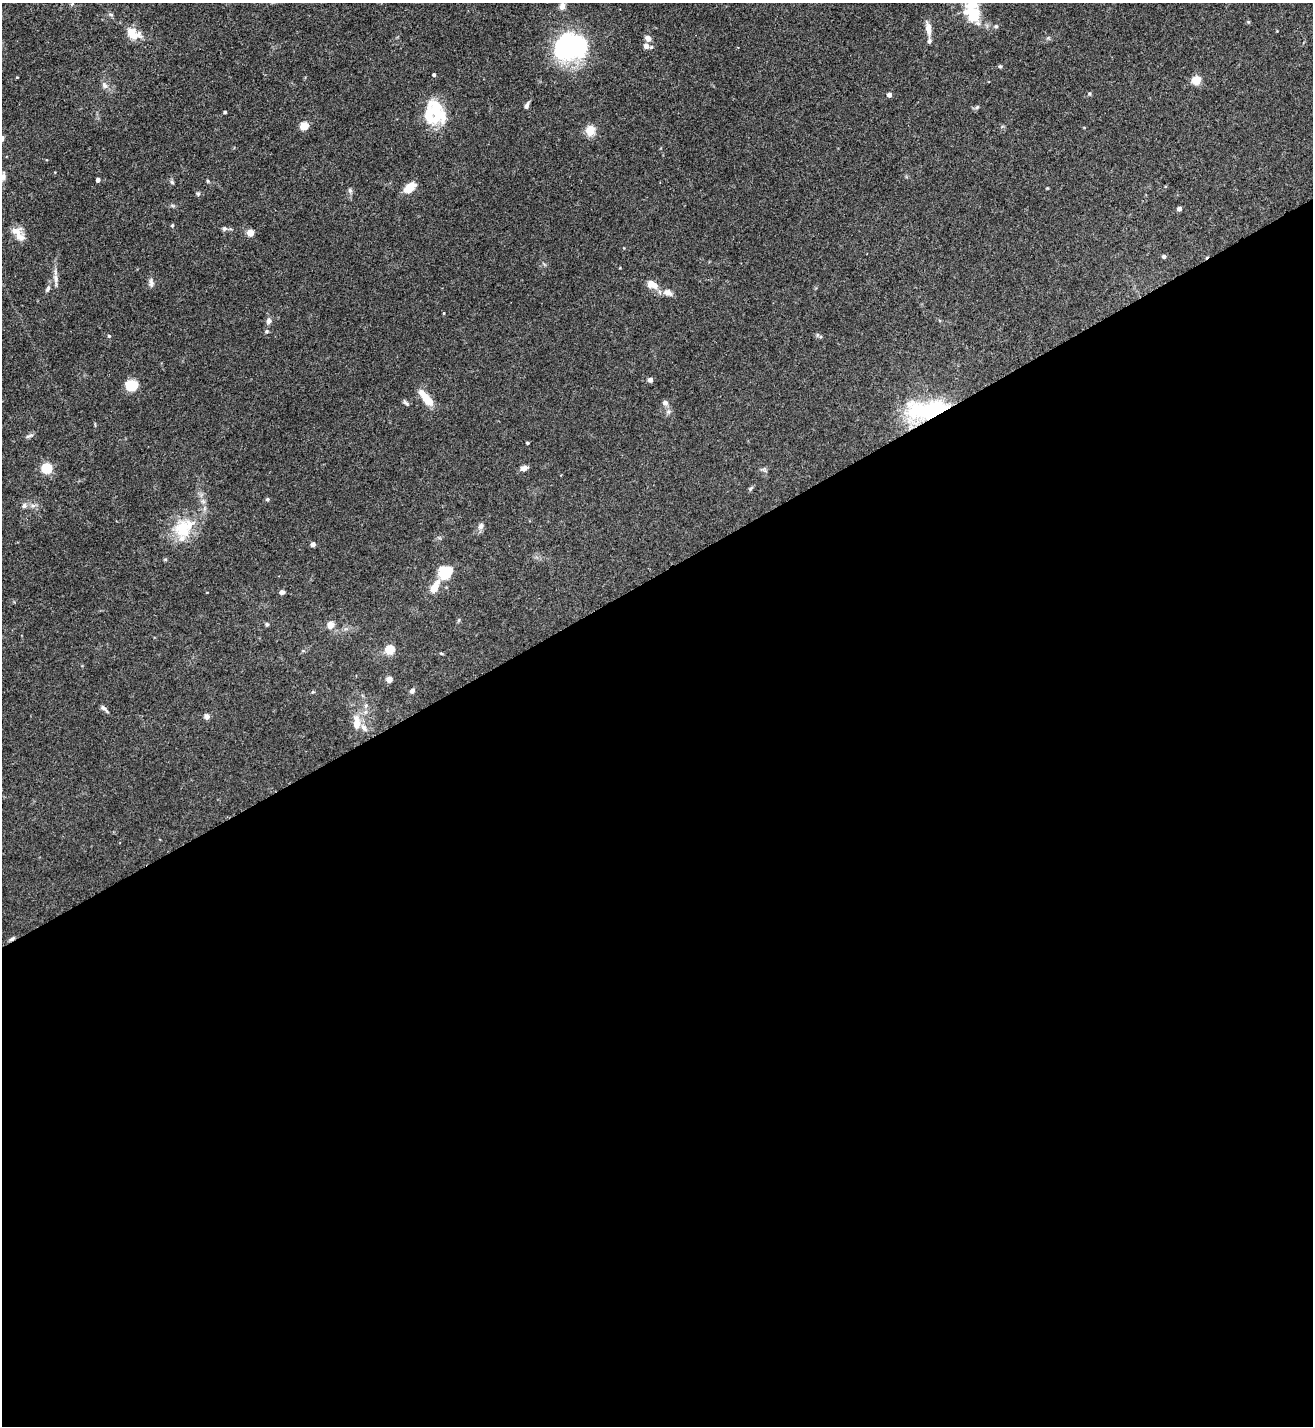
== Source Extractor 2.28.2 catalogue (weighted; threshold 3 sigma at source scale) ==
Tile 15 of 4 x 4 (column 3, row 4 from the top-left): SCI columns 2776-4086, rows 2-1425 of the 5688 x 5699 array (HDU 1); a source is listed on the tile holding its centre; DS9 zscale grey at full resolution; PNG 1315 x 1428 px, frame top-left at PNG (2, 3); no overlay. Shown black and unused: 60% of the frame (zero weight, under 3 of 5 exposures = <1% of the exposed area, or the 3 px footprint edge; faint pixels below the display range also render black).
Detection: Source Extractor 2.28.2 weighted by HDU 2 'WHT'; one run over the whole footprint, this tile lists its part. Background 0.0758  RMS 0.004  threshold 0.018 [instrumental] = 3 sigma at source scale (4.5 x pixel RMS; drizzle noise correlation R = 1.50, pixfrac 1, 0.05/0.05 arcsec/px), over >= 5 px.
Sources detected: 81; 3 inside a brighter object's white glare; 1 cosmic-ray / hot-pixel residue — not listed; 7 inside a brighter listed object's ellipse — not listed separately; the other 70 listed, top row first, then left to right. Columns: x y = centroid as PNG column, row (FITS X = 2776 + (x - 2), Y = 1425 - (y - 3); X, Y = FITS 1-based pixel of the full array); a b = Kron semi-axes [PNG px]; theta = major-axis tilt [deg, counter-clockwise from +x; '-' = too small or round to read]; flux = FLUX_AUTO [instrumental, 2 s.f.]
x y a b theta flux
562 6 7 6 - 2.3
973 14 20 19 - 12
996 26 5 5 - 0.55
928 29 16 7 -82 3.1
133 34 20 13 -32 5.7
648 38 7 6 - 2.1
571 45 33 25 -10 54
646 46 6 6 - 2.5
1000 66 5 4 - 0.55
434 75 4 3 - 0.82
1196 80 5 5 - 16
104 85 11 7 -58 1.6
889 95 4 4 - 1.9
527 106 8 5 65 1.2
977 107 7 4 45 0.63
436 110 31 19 -54 14
225 112 3 3 - 0.54
304 126 5 5 - 15
590 130 11 10 - 4.7
2 177 10 7 53 1.7
98 180 4 4 - 1.4
208 181 5 4 - 0.44
172 182 7 4 -45 0.59
409 188 14 8 44 5.5
350 190 7 5 -69 0.82
198 194 5 5 - 0.59
1179 209 4 4 - 1.8
172 225 5 4 - 0.54
224 228 6 6 - 0.93
17 231 16 11 6 3.5
250 233 4 4 - 8.6
1164 256 4 4 - 1.2
56 278 13 6 -90 1.7
151 283 12 6 -86 1.4
652 284 15 9 -25 4.1
48 289 9 5 58 0.91
668 293 13 9 -21 2.6
444 313 4 3 - 0.33
268 321 9 7 74 1.3
267 331 5 4 - 0.56
109 336 4 4 - 0.54
650 380 4 4 - 2.4
131 385 9 8 - 13
425 397 24 10 -49 5.4
406 403 9 3 -33 0.72
665 403 7 7 - 1.4
938 411 12 6 17 120
29 436 12 4 20 0.93
528 443 3 3 - 0.52
47 468 5 5 - 24
524 468 8 6 16 1.7
751 488 8 4 39 0.66
267 499 5 4 - 0.67
24 506 7 6 - 1.2
33 506 7 4 -18 0.94
481 526 10 6 66 1.4
184 528 31 23 42 15
313 544 4 4 - 2
446 572 13 12 - 12
434 588 12 6 61 6.8
282 592 6 5 - 1.1
267 624 5 4 - 0.57
330 625 7 6 - 3.1
390 649 5 5 - 16
441 653 5 3 - 0.39
389 679 4 4 - 5.4
412 691 5 5 - 1.2
104 708 12 5 -41 1.1
207 717 7 6 - 1.4
356 723 19 9 -88 4.8
Overlapping masked pixels (flux is a lower limit): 1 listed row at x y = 938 411
Isophote crosses this tile's border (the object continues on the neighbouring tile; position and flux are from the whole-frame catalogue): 1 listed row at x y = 2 177